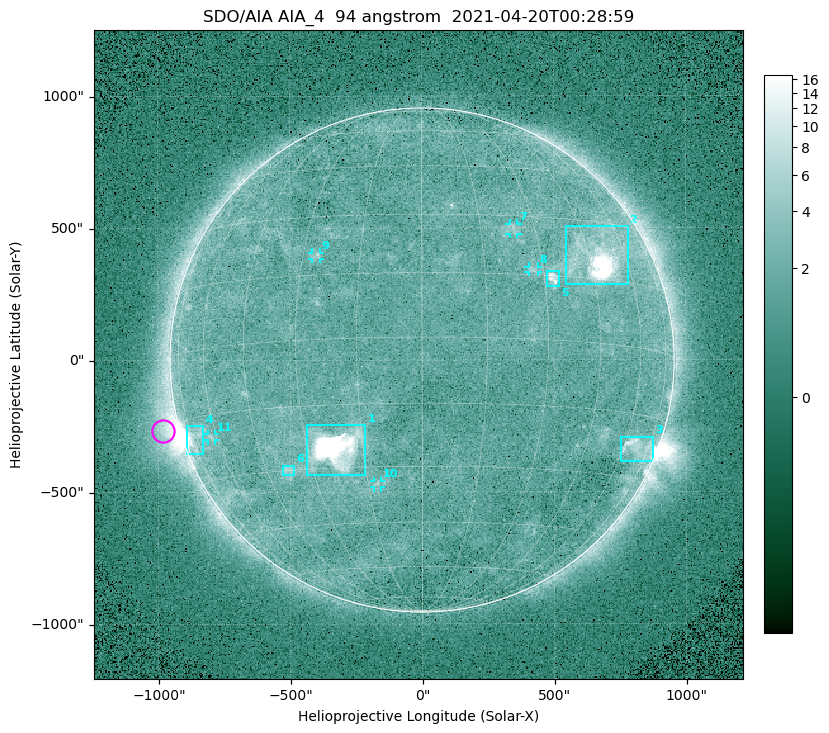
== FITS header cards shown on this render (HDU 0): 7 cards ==
TELESCOP= 'SDO/AIA '
INSTRUME= 'AIA_4   '
WAVELNTH=                   94
WAVEUNIT= 'angstrom'
DATE-OBS= '2021-04-20T00:28:59.12'
CTYPE1  = 'HPLN-TAN'
CTYPE2  = 'HPLT-TAN'

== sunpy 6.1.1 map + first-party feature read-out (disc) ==
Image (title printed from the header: SDO/AIA AIA_4  94 angstrom  2021-04-20T00:28:59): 512 x 512 px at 4.8 arcsec/px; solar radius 955 arcsec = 199 px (full disc in frame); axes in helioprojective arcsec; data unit not stated in the header (colour bar unlabelled)
Orientation: roll -0.138 deg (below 1 deg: not rotated)
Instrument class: DISC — disc imager (sunpy class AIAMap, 94 A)
Bright regions (active regions / flare kernels): reference = the median radial profile (limb darkening/brightening removed); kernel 5 px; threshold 5 sigma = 2.46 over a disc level ~1.71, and >= 1.15x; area >= 9 px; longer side >= 5 px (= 24 arcsec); searched inside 0.97 R_sun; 11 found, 11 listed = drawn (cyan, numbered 1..; 5 of them under ~33 arcsec drawn as corner ticks so the feature stays visible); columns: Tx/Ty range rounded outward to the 10 arcsec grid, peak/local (2 s.f.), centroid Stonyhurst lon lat
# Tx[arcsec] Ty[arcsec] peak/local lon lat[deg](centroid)
1 -440..-210 -440..-240 485 -22 -25
2 540..780 280..510 32 +48 +20
3 750..880 -390..-290 4.3 +67 -22
4 -900..-830 -360..-250 6.9 -72 -20
5 470..520 280..340 5.9 +32 +15
6 -530..-480 -440..-400 3 -38 -30
7 330..370 470..520 2.8 +24 +26
8 400..440 330..360 2.9 +27 +16
9 -420..-380 380..410 2.9 -26 +20
10 -180..-160 -480..-450 2.9 -12 -34
11 -810..-780 -300..-280 2.7 -63 -20
Off-limb structures (1.02-1.3 R_sun): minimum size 50 px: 5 found; the strongest spans PA ~85..115 deg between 1.02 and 1.21 R_sun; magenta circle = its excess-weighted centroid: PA ~105 deg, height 1.06 R_sun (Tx ~-980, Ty ~-270 arcsec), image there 4.5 x the reference